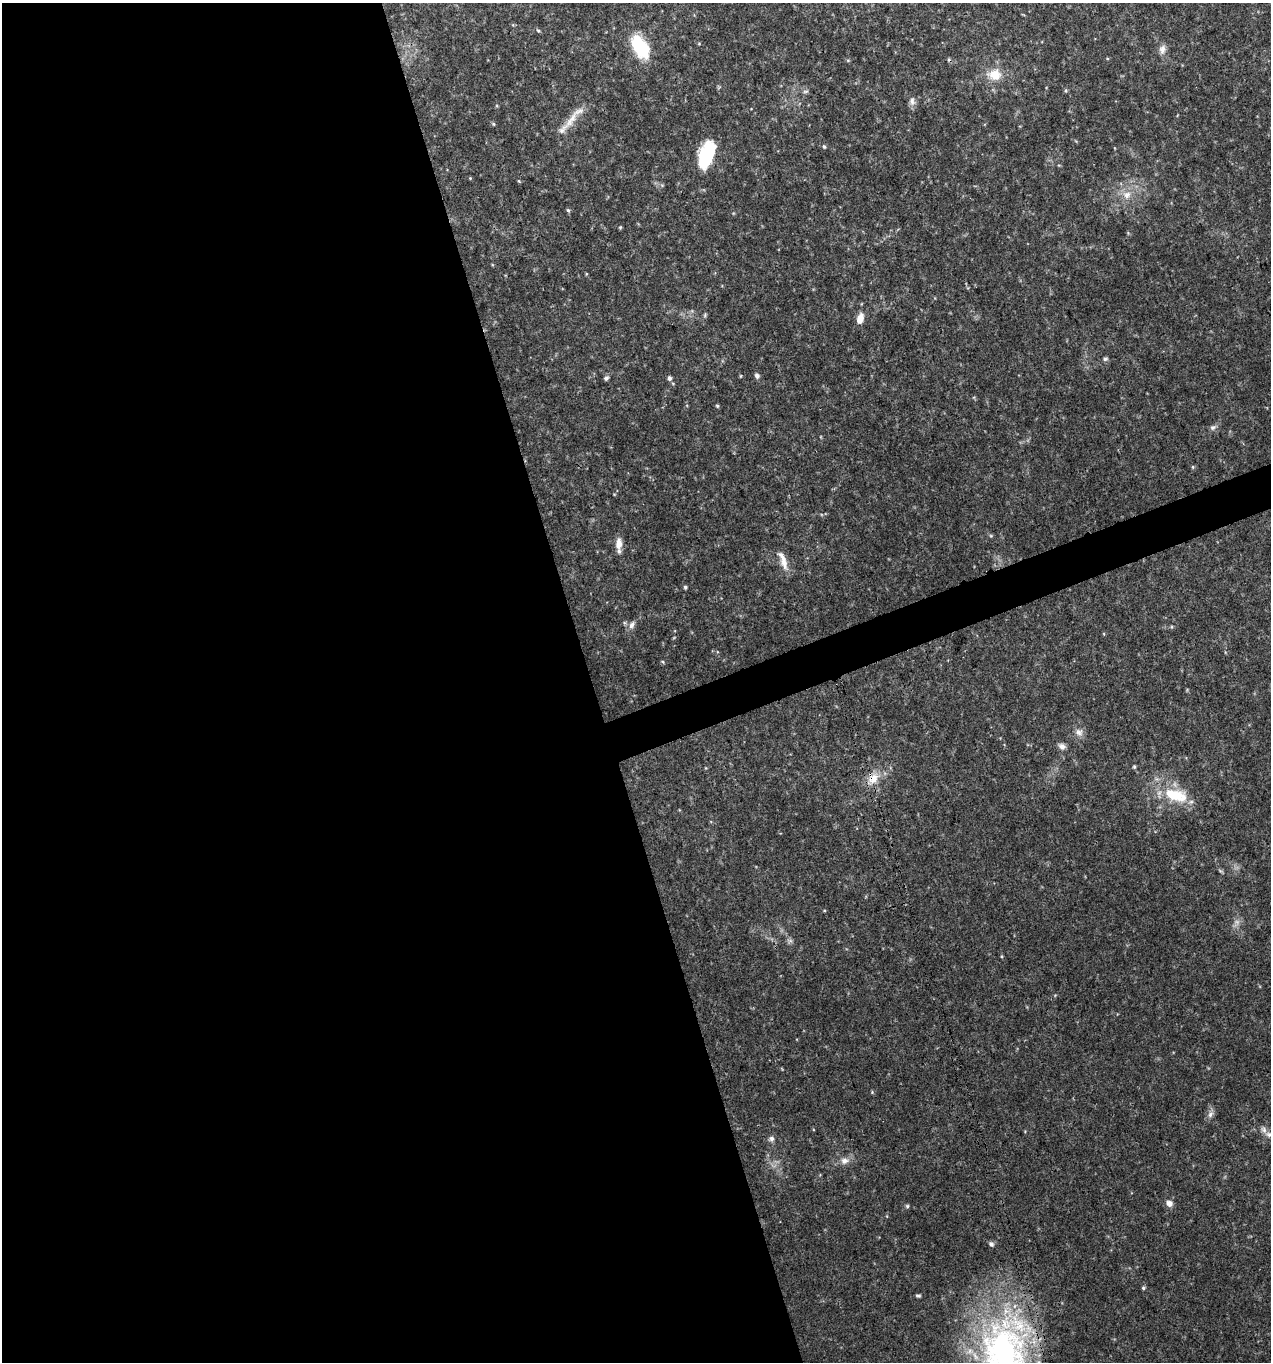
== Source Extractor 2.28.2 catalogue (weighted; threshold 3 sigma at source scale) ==
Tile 9 of 4 x 4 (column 1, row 3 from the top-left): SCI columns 127-1395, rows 1362-2721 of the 5274 x 5444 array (HDU 1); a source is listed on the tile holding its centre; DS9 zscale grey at full resolution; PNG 1273 x 1364 px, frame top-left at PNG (2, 3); no overlay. Shown black and unused: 48% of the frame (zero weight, under 3 of 4 exposures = <1% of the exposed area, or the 3 px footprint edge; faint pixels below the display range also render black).
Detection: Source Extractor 2.28.2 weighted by HDU 2 'WHT'; one run over the whole footprint, this tile lists its part. Background 0.0305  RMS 0.0038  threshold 0.0171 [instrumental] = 3 sigma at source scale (4.5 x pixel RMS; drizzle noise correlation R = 1.50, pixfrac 1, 0.0396/0.0396 arcsec/px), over >= 5 px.
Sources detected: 51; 1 too faint to see at this stretch — not listed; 2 inside a brighter listed object's ellipse — not listed separately; the other 48 listed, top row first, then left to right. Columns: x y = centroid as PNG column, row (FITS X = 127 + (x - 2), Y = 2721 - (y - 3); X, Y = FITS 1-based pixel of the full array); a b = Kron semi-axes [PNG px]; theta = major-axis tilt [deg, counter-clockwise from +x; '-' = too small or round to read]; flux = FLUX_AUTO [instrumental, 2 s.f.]
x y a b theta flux
538 31 6 4 -41 0.53
699 43 5 3 - 0.34
640 47 25 14 -56 20
1162 49 12 8 83 2.2
949 59 5 3 - 0.44
995 75 17 14 -8 7.1
1066 90 5 3 - 0.47
805 91 7 4 1 0.68
912 101 11 8 -79 1.8
571 120 35 8 56 6.3
493 124 5 4 - 0.49
824 147 5 4 - 0.57
707 155 27 13 70 25
470 178 4 4 - 0.32
1127 195 11 10 - 3.5
568 210 6 4 -44 0.56
620 227 5 4 - 0.4
705 315 6 4 73 0.55
860 318 13 7 72 3.5
1105 359 7 5 15 0.75
757 376 6 5 - 1.2
606 378 7 5 43 0.88
669 378 6 5 - 1
717 406 5 4 - 0.5
1213 427 8 7 - 1.1
1193 467 5 4 - 0.44
619 544 16 8 88 3.2
783 560 27 8 -69 4.2
685 587 5 5 - 0.6
632 625 11 7 55 1.9
1172 627 5 3 - 0.38
663 662 5 3 - 0.42
1079 732 11 10 - 2.2
1062 746 11 7 -38 1.6
1134 767 5 4 - 0.51
873 778 19 13 40 5.9
1174 795 32 18 -13 15
872 1092 5 4 - 0.4
1210 1114 10 6 52 1.5
1264 1130 9 7 -46 1.5
771 1139 7 7 - 1.3
844 1161 12 9 8 2.6
1169 1203 8 7 - 2.1
907 1206 5 5 - 0.58
991 1244 6 5 - 1.2
1143 1288 5 4 - 0.58
918 1296 7 4 -5 0.62
1004 1354 103 60 -86 140
Overlapping masked pixels (flux is a lower limit): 3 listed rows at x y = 571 120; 873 778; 1004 1354
Isophote crosses this tile's border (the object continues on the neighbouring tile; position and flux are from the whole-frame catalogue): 1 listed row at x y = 1004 1354